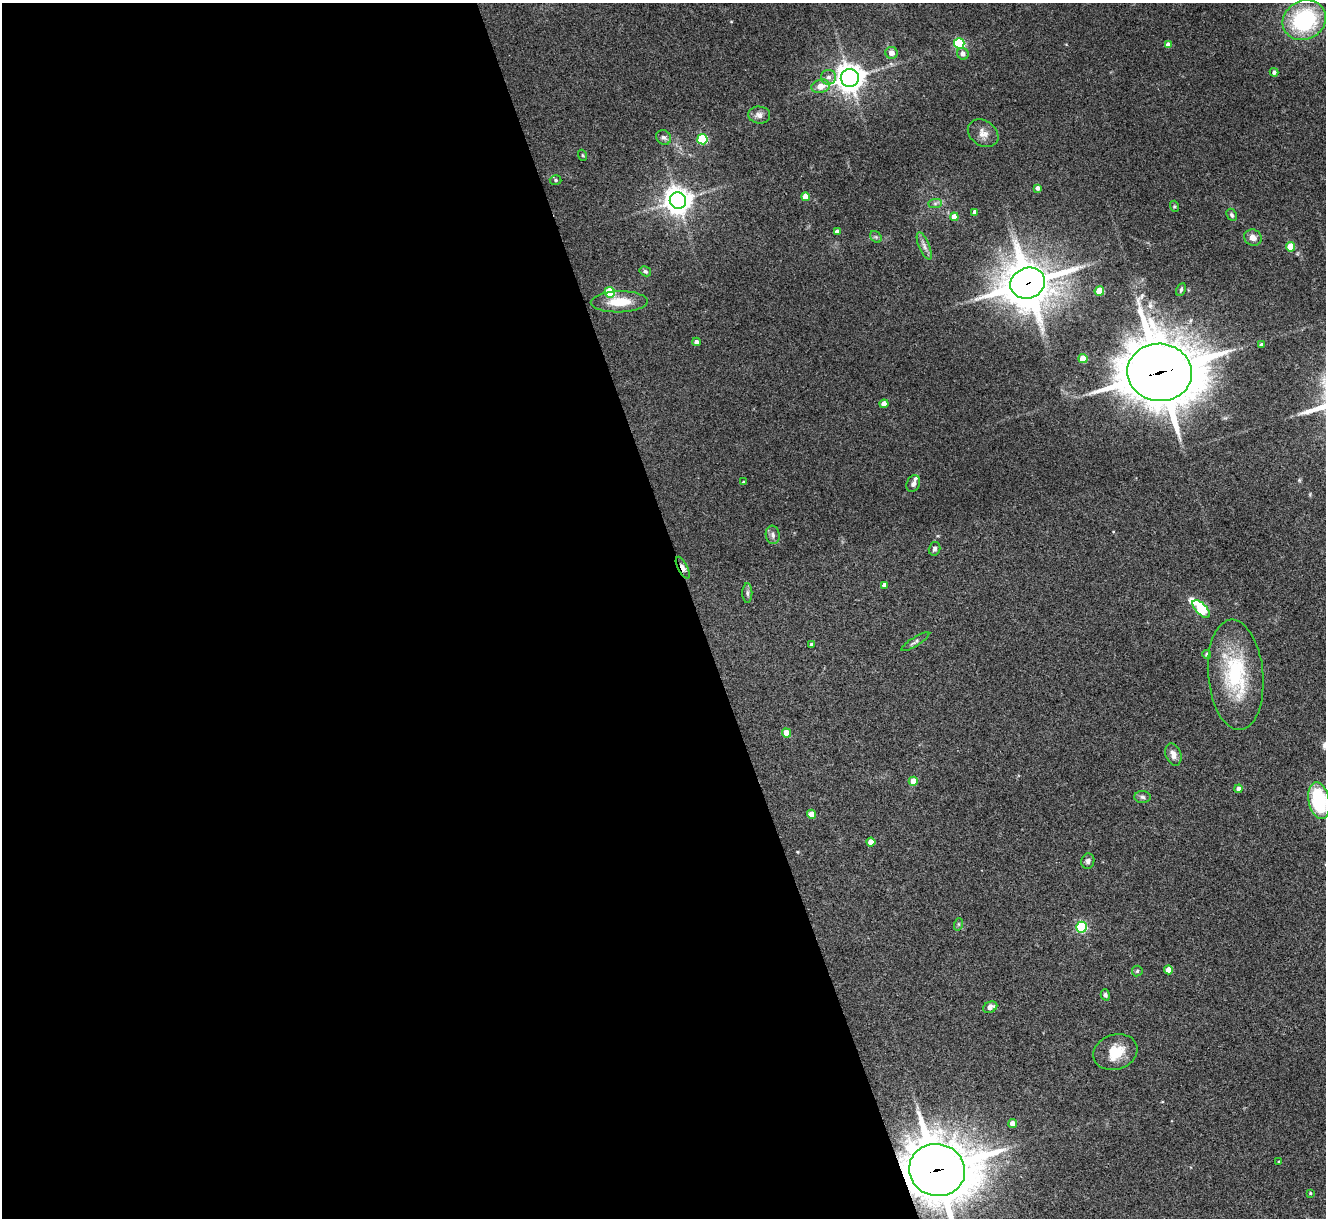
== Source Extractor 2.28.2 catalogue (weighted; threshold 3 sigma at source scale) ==
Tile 9 of 4 x 4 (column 1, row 3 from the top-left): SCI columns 4-1327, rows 1489-2704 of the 5298 x 5285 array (HDU 1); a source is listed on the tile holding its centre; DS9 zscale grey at full resolution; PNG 1328 x 1220 px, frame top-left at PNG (2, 3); each listed source drawn as its Kron ellipse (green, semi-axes under 4 px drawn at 4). Shown black and unused: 52% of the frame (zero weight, under 3 of 4 exposures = <1% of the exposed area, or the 3 px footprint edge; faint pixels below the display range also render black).
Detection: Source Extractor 2.28.2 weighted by HDU 2 'WHT'; one run over the whole footprint, this tile lists its part. Background 0.143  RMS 0.0071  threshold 0.0322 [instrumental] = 3 sigma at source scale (4.5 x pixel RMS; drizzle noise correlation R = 1.50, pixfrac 1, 0.05/0.05 arcsec/px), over >= 5 px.
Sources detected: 73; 2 inside a brighter listed object's ellipse — not listed separately; the other 71 listed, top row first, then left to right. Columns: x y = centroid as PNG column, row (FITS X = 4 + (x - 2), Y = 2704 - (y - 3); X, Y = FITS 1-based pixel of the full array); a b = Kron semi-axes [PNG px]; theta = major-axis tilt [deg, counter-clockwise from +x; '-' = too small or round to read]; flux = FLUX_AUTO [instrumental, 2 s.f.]
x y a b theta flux
1304 20 22 19 28 73
959 43 5 5 - 66
1168 45 4 4 - 4.7
891 53 6 6 - 4.7
963 54 6 5 - 3.6
1274 72 4 4 - 2.1
829 77 7 7 - 3.2
850 78 9 9 - 760
821 86 9 6 14 8
759 115 11 8 -6 3.9
983 133 16 12 -34 6.2
664 137 8 7 - 2.2
702 139 5 5 - 51
582 155 5 3 - 0.73
556 180 6 5 - 1.3
1038 188 4 4 - 3
805 197 4 4 - 9
678 201 8 8 - 760
935 203 7 4 1 1.4
1174 206 5 3 - 0.8
975 212 4 4 - 3.6
1232 215 6 4 -62 1.4
954 217 4 4 - 8.1
837 232 4 4 - 3
876 237 6 5 - 1.4
1253 238 9 8 - 4.5
924 246 14 5 -67 3.3
1291 247 5 4 - 16
645 271 6 4 -31 1.3
1028 283 18 15 22 2600
1181 290 7 4 64 1.2
1099 291 5 4 - 18
610 292 5 5 - 32
619 302 28 10 2 16
696 342 4 4 - 3.2
1262 345 4 3 - 2.1
1083 359 4 4 - 16
1160 372 32 29 -5 4100
884 404 4 4 - 7.6
743 482 3 3 - 0.6
913 484 9 6 67 2.6
773 535 9 7 -81 2.8
934 549 7 5 75 1.8
683 568 12 5 -62 3.8
884 585 4 4 - 3
747 593 10 5 -90 1.7
1201 609 11 5 -45 66
915 642 16 4 32 2
811 645 3 3 - 1.8
1207 654 4 4 - 1.6
1236 675 55 27 -85 60
786 733 4 4 - 11
1173 755 11 7 -69 4.6
913 781 4 4 - 8.9
1239 789 4 4 - 3.5
1143 797 8 6 -5 1.9
1319 801 18 10 -79 55
811 814 4 4 - 8.9
871 842 4 4 - 7
1088 861 8 6 73 2.2
959 924 6 4 71 0.95
1082 927 5 5 - 79
1168 970 4 4 - 7.1
1137 971 5 5 - 1.1
1105 995 5 4 - 1.5
990 1007 7 5 24 4.1
1115 1052 22 17 18 16
1013 1124 4 4 - 7
1279 1162 4 3 - 0.64
937 1170 28 26 -16 2900
1310 1193 4 3 - 0.74
Overlapping masked pixels (flux is a lower limit): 4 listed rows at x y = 1028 283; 1160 372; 683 568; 937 1170
Isophote crosses this tile's border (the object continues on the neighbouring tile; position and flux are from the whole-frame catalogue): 2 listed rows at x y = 1319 801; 937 1170